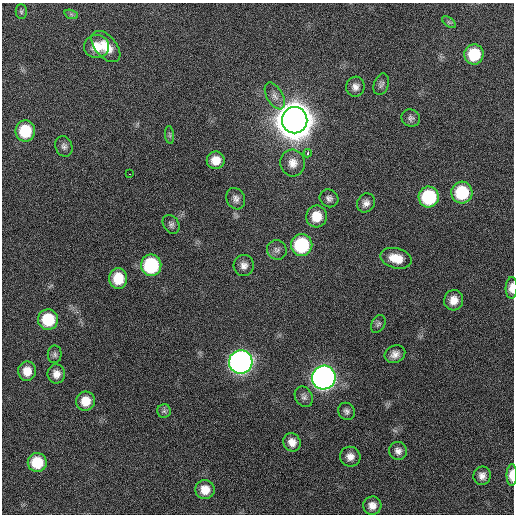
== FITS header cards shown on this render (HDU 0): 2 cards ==
NAXIS1  =                  512 / Axis length
NAXIS2  =                  512 / Axis length

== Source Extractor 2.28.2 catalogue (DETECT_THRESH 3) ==
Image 512 x 512 px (HDU 0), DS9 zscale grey, 1 PNG px = 1 image px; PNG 516 x 516 px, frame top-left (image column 1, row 512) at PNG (2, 3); each listed source drawn as its Kron ellipse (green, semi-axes under 4 px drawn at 4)
Background 131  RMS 12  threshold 34.5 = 3 sigma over >= 5 px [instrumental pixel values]
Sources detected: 53; all 53 listed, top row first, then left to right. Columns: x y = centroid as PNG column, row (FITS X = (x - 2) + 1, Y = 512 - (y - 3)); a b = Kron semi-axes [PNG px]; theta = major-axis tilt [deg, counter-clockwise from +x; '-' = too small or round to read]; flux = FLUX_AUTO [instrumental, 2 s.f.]
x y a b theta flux
21 12 7 5 -89 1.6e+03
71 14 7 4 -19 1.3e+03
449 22 8 4 -37 1.6e+03
97 46 12 11 - 1.2e+04
106 47 18 10 -50 1.4e+04
474 54 10 9 - 2.8e+04
381 84 11 7 70 2.6e+03
355 87 10 9 - 4.6e+03
275 96 15 8 -60 5.3e+03
411 118 9 8 - 2.7e+03
295 120 13 12 - 3.2e+06
25 131 11 10 - 3.0e+04
170 135 9 4 -84 1.5e+03
64 146 10 8 -69 3.1e+03
308 153 4 3 - 4.7e+03
216 160 9 8 - 1.0e+04
293 163 13 12 - 7.6e+03
129 174 3 2 - 2.9e+03
462 192 11 10 - 4.0e+04
429 197 10 10 - 5.6e+04
329 198 9 8 - 3.2e+03
236 199 11 9 -64 3.9e+03
366 203 10 8 55 4.1e+03
316 216 11 10 - 1.4e+04
171 224 10 7 -55 2.7e+03
302 245 11 10 - 5.8e+04
277 250 10 9 - 3.6e+03
396 258 16 10 -14 1.3e+04
151 265 10 10 - 6.2e+04
244 265 10 10 - 4.9e+03
118 278 10 9 - 1.8e+04
511 288 10 6 89 5.9e+03
454 300 10 9 - 7.8e+03
48 319 10 10 - 3.3e+04
378 324 9 6 60 1.9e+03
55 354 9 7 83 2.2e+03
395 354 11 8 26 5.1e+03
241 362 12 11 - 4.8e+05
27 371 10 9 - 1.0e+04
56 374 9 9 - 6.0e+03
324 378 12 11 - 5.5e+05
304 397 11 8 -59 3.3e+03
85 401 9 9 - 1.2e+04
164 411 7 7 - 2.1e+03
347 411 9 8 - 2.7e+03
292 442 9 8 - 6.5e+03
398 451 9 8 - 4.0e+03
350 457 10 10 - 6.0e+03
37 462 9 9 - 2.5e+04
512 475 11 5 89 8.7e+03
482 476 9 8 - 4.7e+03
205 490 9 9 - 1.1e+04
372 506 9 9 - 6.0e+03
At the frame edge (FLAGS 8, measured only in part): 2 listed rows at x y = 511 288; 512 475